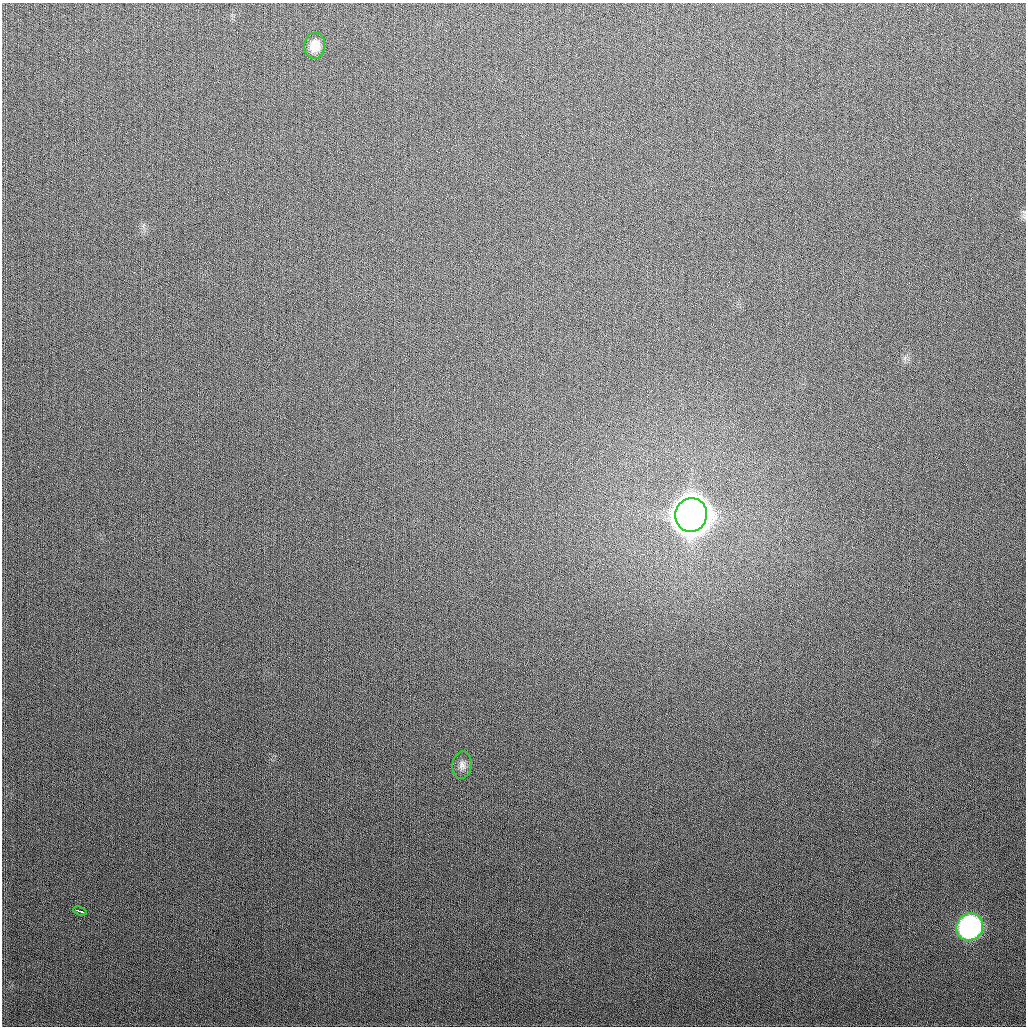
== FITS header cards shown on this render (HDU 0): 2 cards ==
NAXIS1  =                 1024
NAXIS2  =                 1024

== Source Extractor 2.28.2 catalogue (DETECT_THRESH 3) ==
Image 1024 x 1024 px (HDU 0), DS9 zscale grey, 1 PNG px = 1 image px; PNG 1028 x 1028 px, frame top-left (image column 1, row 1024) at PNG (2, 3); each listed source drawn as its Kron ellipse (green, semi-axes under 4 px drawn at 4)
Background 284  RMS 12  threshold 34.7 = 3 sigma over >= 5 px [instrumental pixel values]
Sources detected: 5; all 5 listed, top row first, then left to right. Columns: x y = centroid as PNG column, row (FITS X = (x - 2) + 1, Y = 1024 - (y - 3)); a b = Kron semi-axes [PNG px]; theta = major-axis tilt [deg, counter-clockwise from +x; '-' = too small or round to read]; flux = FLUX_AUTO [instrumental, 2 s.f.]
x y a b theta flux
315 46 13 10 85 9.7e+03
691 515 17 16 - 3.0e+06
462 765 14 9 83 4.6e+03
80 911 7 3 -20 4.2e+03
970 927 14 13 - 2.0e+05